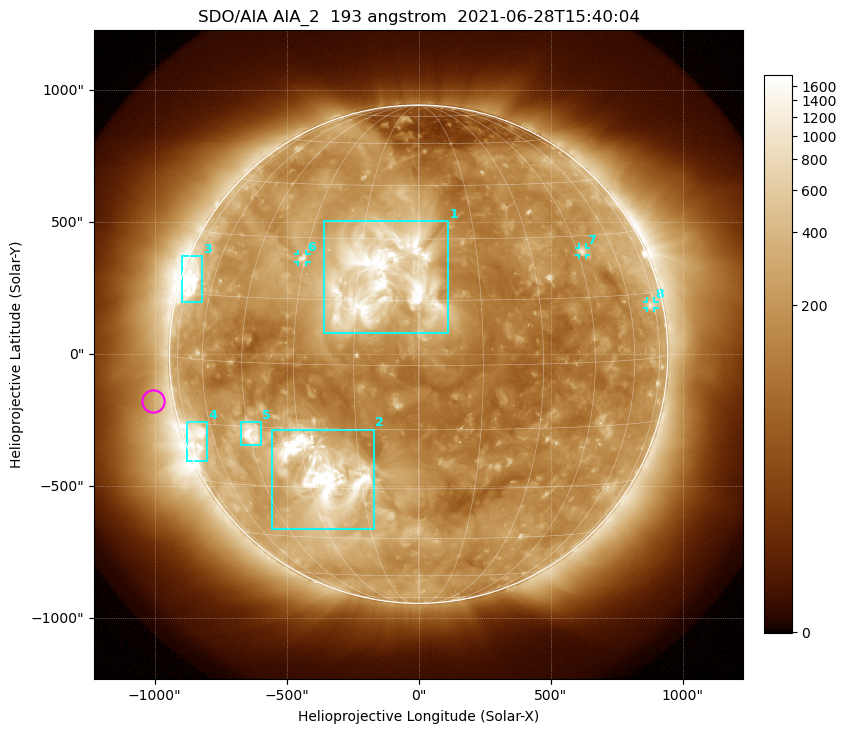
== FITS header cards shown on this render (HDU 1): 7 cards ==
TELESCOP= 'SDO/AIA '           / For AIA: SDO/AIA
INSTRUME= 'AIA_2   '           / For AIA: AIA_ATA1, AIA_ATA2, AIA_ATA3 or AIA_AT
WAVELNTH=                  193 / [angstrom] Wavelength
WAVEUNIT= 'angstrom'           / Wavelength unit: angstrom
DATE-OBS= '2021-06-28T15:40:04.843' / [ISO] Date when observation started; ISO 8
CTYPE1  = 'HPLN-TAN'           / CTYPE1: HPLN
CTYPE2  = 'HPLT-TAN'           / CTYPE2: HPLT

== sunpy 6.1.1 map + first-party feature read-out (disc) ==
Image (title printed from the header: SDO/AIA AIA_2  193 angstrom  2021-06-28T15:40:04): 1024 x 1024 px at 2.4 arcsec/px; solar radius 944 arcsec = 393 px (full disc in frame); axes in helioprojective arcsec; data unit not stated in the header (colour bar unlabelled)
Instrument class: DISC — disc imager (sunpy class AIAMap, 193 A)
Bright regions (active regions / flare kernels): reference = the median radial profile (limb darkening/brightening removed); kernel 9 px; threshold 5 sigma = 393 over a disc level ~176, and >= 1.15x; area >= 12 px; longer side >= 9 px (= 22 arcsec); searched inside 0.97 R_sun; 8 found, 8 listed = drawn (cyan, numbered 1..; 3 of them under ~33 arcsec drawn as corner ticks so the feature stays visible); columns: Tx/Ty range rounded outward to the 5 arcsec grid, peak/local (2 s.f.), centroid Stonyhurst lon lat
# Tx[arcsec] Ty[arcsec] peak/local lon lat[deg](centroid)
1 -360..115 80..505 18 -9 +20
2 -555..-165 -665..-285 18 -25 -27
3 -895..-820 195..375 10 -71 +18
4 -880..-800 -405..-255 6.8 -68 -18
5 -675..-595 -345..-255 10 -44 -17
6 -455..-425 350..380 5.5 -31 +25
7 605..635 375..405 4.7 +47 +26
8 865..895 175..200 3.6 +72 +12
Off-limb structures (1.02-1.3 R_sun): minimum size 162 px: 3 found; the strongest spans PA ~50..130 deg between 1.02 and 1.3 R_sun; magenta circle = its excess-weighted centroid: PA ~100 deg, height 1.08 R_sun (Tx ~-1005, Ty ~-175 arcsec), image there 1.5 x the reference